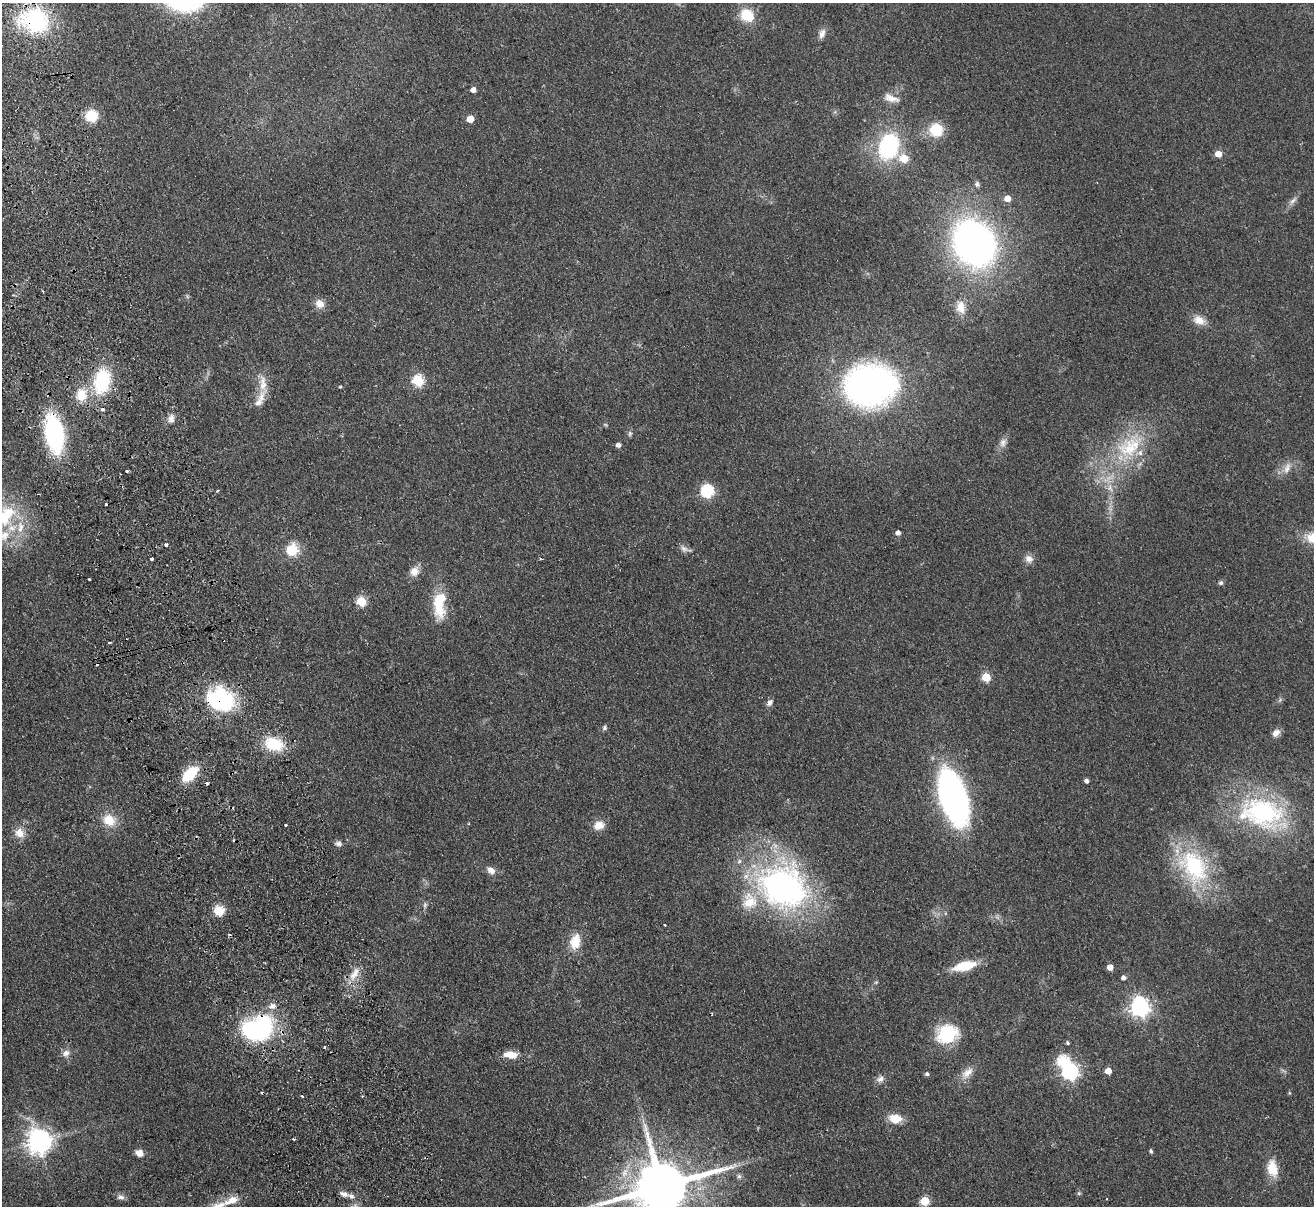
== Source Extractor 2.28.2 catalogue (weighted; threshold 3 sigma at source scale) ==
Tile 11 of 4 x 4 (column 3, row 3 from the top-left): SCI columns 2682-3993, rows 1495-2698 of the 5362 x 5274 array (HDU 1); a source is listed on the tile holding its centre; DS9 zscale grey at full resolution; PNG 1316 x 1208 px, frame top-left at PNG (2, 3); no overlay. Shown black and unused: <1% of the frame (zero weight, under 2 of 3 exposures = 3% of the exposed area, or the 3 px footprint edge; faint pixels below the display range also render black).
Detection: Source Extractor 2.28.2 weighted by HDU 2 'WHT'; one run over the whole footprint, this tile lists its part. Background 0.101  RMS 0.0086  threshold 0.0385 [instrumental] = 3 sigma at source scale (4.5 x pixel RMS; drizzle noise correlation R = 1.50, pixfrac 1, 0.05/0.05 arcsec/px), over >= 5 px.
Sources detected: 124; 3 too faint to see at this stretch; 3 inside a brighter object's white glare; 7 cosmic-ray / hot-pixel residue — not listed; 9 inside a brighter listed object's ellipse — not listed separately; the other 102 listed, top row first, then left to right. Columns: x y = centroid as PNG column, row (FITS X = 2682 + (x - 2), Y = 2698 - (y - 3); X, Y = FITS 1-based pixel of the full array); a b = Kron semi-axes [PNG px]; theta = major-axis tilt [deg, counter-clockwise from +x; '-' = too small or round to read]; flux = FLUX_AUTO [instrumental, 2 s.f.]
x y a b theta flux
747 15 14 12 -43 24
35 20 35 28 -9 85
822 34 13 7 71 4.8
473 90 5 4 - 5.5
891 98 22 9 -20 8
92 116 11 11 - 22
470 119 5 5 - 11
936 130 13 13 - 26
889 146 21 15 72 100
1218 154 5 5 - 11
904 158 6 6 - 22
977 184 8 6 -81 2
1007 198 5 5 - 9.3
974 243 35 29 -56 400
320 304 13 11 -36 6.8
961 307 18 12 -84 10
1199 320 16 11 -22 9
418 380 6 6 - 66
102 381 26 17 75 59
263 383 26 11 -87 13
870 385 37 31 4 380
340 387 4 4 - 1
81 395 16 13 88 18
171 419 10 8 76 4.7
605 424 6 4 -20 1
54 433 26 13 -79 140
1003 442 13 9 68 4.9
618 445 4 4 - 4.2
1129 448 34 32 70 57
1287 468 17 8 70 6.8
127 471 3 3 - 1.4
1110 488 12 7 -77 6
217 491 4 3 - 0.93
707 491 6 6 - 110
106 504 3 3 - 5.7
3 516 51 25 39 66
898 533 4 4 - 4
166 545 4 3 - 3.6
684 549 14 7 -27 3.9
292 550 12 12 - 21
152 559 3 3 - 1.8
1029 559 11 9 -39 5.2
415 571 12 10 57 7.7
89 579 3 2 - 1.4
1221 583 5 5 - 2.3
361 601 5 5 - 39
439 604 42 15 -83 29
986 677 5 5 - 30
221 699 30 24 -26 84
770 702 9 6 52 3.3
605 728 7 5 69 2
1276 733 11 8 47 5.3
274 744 22 15 -14 31
190 774 16 9 43 35
1086 781 4 4 - 3
953 797 38 17 -73 380
1263 812 52 36 -13 120
109 820 18 15 -25 15
285 825 3 3 - 2.2
599 825 14 10 17 8.6
20 833 13 11 -39 8.7
338 844 10 7 -10 3.1
1194 866 52 34 -59 85
491 870 11 8 -36 5.2
783 887 68 55 -23 230
425 905 9 5 82 2
219 911 6 5 - 48
665 925 2 2 - 0.82
575 942 21 14 78 16
965 966 22 9 14 28
1110 967 5 5 - 7.7
354 974 20 9 57 10
1123 978 5 4 - 3.3
876 982 5 4 - 1
1140 1007 7 7 - 420
262 1028 30 21 77 88
947 1034 24 19 21 43
1068 1043 4 4 - 1.4
325 1047 3 3 - 1.6
66 1053 10 9 - 4.6
511 1055 18 9 -6 11
1108 1071 5 5 - 10
1070 1072 7 7 - 240
967 1073 20 10 41 8.7
927 1074 5 4 - 2.2
880 1079 11 9 41 4.1
1289 1093 5 4 - 0.9
302 1096 3 3 - 1.7
362 1096 3 3 - 1
895 1119 12 9 -7 15
294 1139 4 3 - 0.94
38 1141 8 8 - 790
1151 1151 4 3 - 1.7
139 1153 8 7 - 6.6
1272 1168 21 13 -78 16
739 1176 6 6 - 1.9
662 1187 17 15 15 6400
1079 1193 6 4 44 1.2
344 1194 12 6 -19 4.4
121 1197 11 7 -8 3.1
925 1201 5 5 - 35
219 1205 45 8 19 16
Overlapping masked pixels (flux is a lower limit): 5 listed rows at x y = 35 20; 102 381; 54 433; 221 699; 262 1028
Isophote crosses this tile's border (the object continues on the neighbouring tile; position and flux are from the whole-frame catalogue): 3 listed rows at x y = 3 516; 662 1187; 219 1205